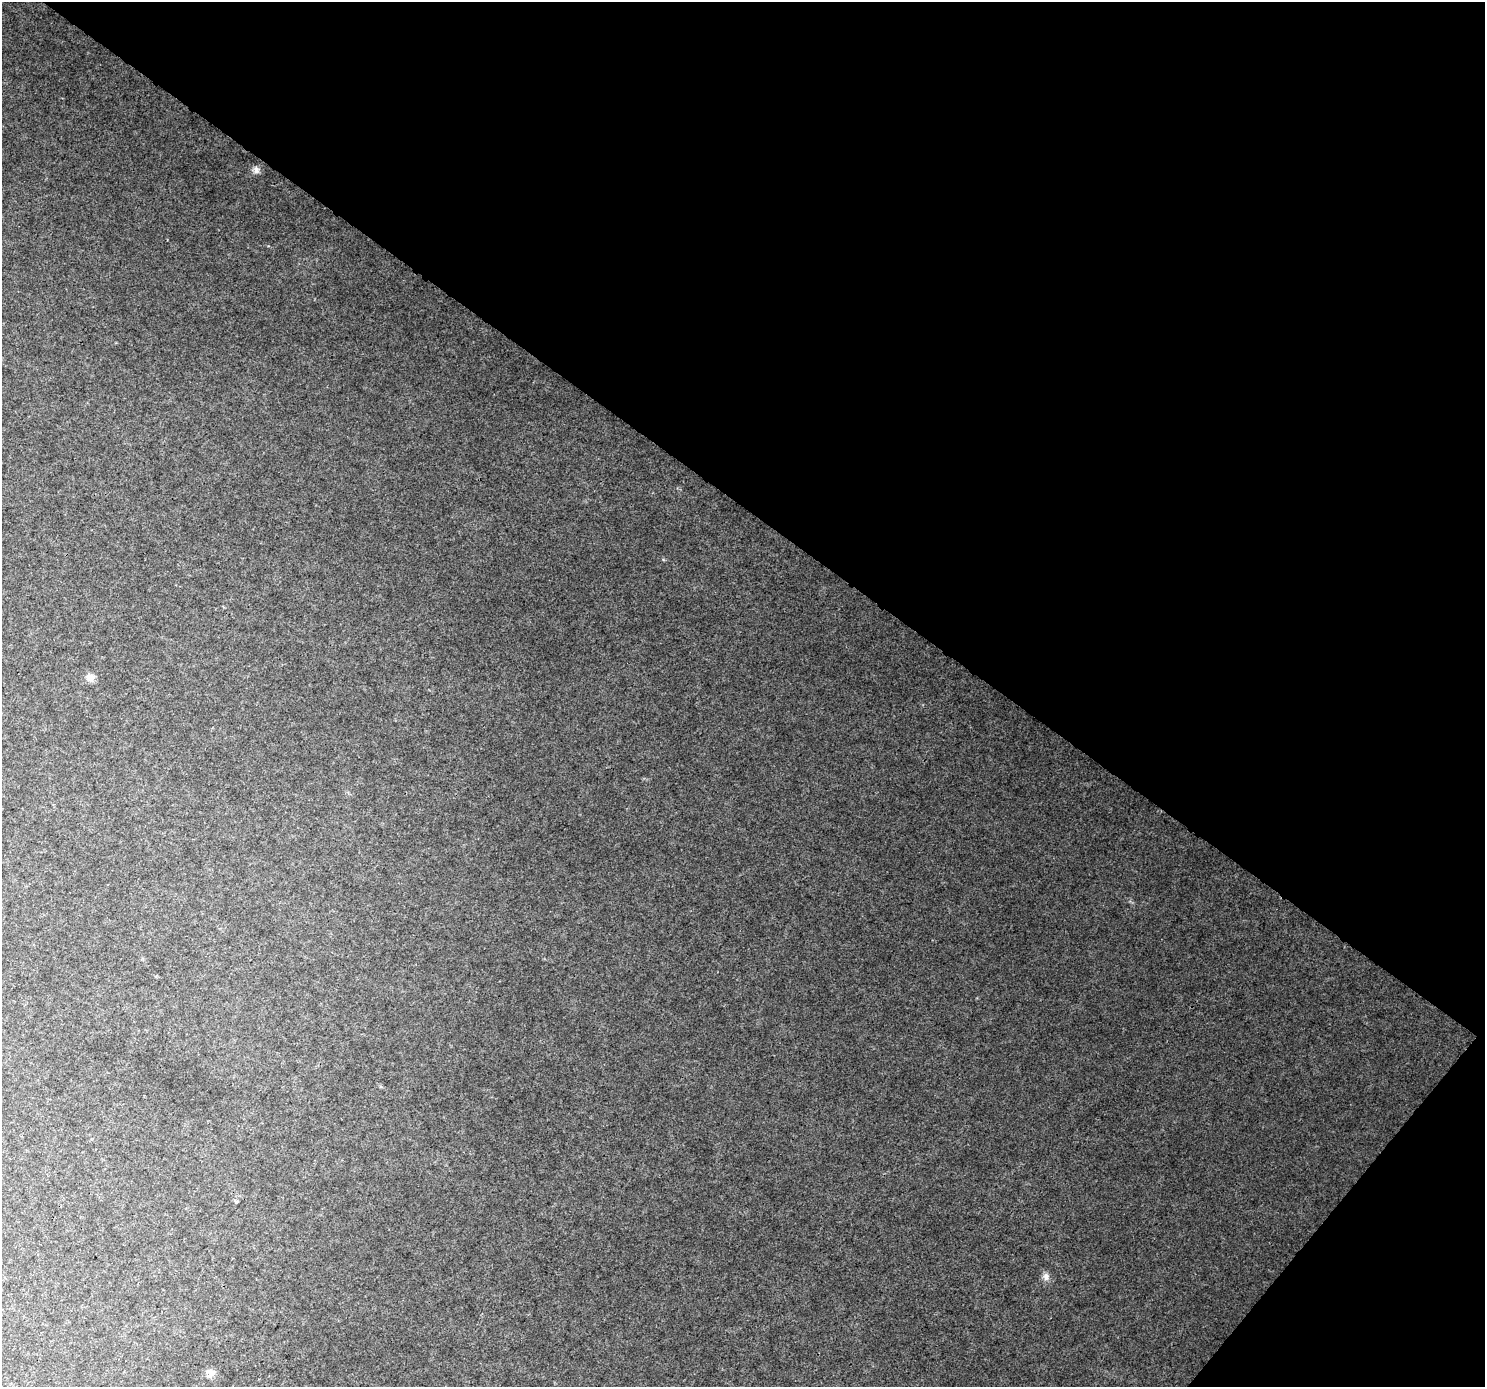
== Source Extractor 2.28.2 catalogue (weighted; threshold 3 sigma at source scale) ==
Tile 8 of 4 x 4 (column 4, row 2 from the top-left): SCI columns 4494-5976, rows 3064-4448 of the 6013 x 6060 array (HDU 1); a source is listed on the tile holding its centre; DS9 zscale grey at full resolution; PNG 1487 x 1389 px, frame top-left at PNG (2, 2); no overlay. Shown black and unused: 39% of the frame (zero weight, under 3 of 4 exposures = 5% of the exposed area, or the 3 px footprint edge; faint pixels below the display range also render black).
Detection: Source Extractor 2.28.2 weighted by HDU 2 'WHT'; one run over the whole footprint, this tile lists its part. Background 0.0161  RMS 0.0042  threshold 0.019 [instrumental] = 3 sigma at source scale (4.5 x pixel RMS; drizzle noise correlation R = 1.50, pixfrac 1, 0.0396/0.0396 arcsec/px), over >= 5 px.
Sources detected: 4; all 4 listed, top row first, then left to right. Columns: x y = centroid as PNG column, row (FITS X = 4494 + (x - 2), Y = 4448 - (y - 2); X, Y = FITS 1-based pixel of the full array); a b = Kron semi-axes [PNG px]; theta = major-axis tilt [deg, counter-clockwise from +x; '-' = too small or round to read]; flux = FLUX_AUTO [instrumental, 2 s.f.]
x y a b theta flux
256 170 10 7 -90 1.7
90 677 12 10 10 2.4
1046 1276 12 7 89 2
210 1373 11 10 - 2.8